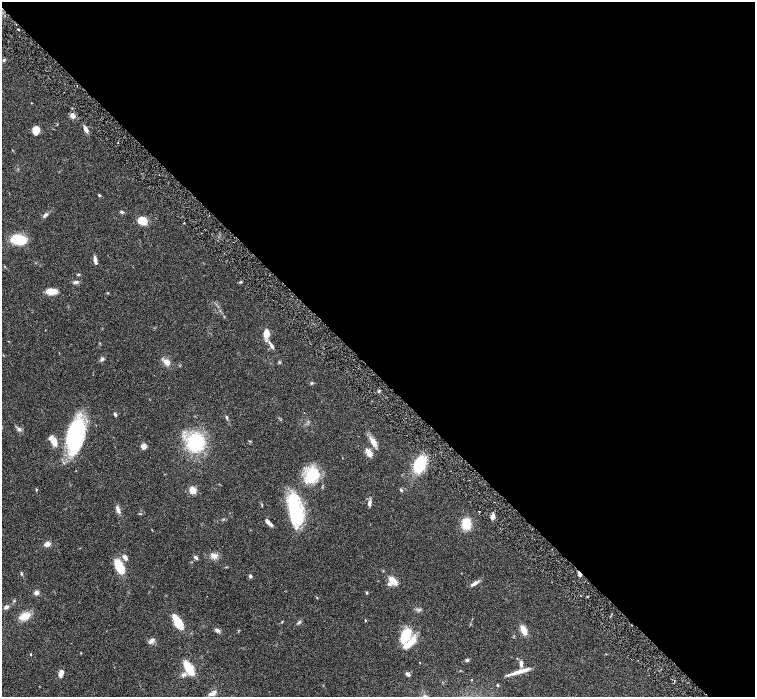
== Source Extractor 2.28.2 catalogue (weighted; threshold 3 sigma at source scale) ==
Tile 8 of 4 x 4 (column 4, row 2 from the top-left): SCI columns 4521-6026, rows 3085-4474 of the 6028 x 6026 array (HDU 1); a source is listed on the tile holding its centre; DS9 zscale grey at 2 x 2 block average (1 PNG px = mean of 2 x 2 image px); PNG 757 x 699 px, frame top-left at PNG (2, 2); no overlay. Shown black and unused: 54% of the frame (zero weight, under 3 of 6 exposures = <1% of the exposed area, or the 3 px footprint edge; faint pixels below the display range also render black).
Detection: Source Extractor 2.28.2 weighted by HDU 2 'WHT'; one run over the whole footprint, this tile lists its part. Background 0.0806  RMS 0.0041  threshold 0.0169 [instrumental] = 3 sigma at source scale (4.09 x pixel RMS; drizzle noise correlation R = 1.36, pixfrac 0.8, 0.05/0.05 arcsec/px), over >= 5 px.
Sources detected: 93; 3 inside a brighter object's white glare — not listed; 6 inside a brighter listed object's ellipse — not listed separately; the other 84 listed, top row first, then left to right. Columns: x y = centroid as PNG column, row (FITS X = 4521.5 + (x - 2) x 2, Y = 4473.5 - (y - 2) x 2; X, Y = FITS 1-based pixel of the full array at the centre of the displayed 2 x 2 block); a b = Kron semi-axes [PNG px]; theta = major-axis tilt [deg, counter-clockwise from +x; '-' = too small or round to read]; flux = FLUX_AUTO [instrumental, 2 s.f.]
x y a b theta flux
18 29 2 2 - 0.69
4 60 4 3 - 1.2
72 116 6 5 - 3.4
86 129 7 4 -69 4.3
36 130 6 5 - 15
99 195 3 3 - 1.2
121 212 5 3 - 1.2
45 214 8 3 29 2
142 221 7 6 - 17
184 223 2 2 - 0.63
19 239 15 9 -13 26
95 260 7 4 -78 3.1
78 274 4 3 - 0.82
75 282 5 4 - 1.9
240 282 4 3 - 0.98
51 291 8 4 -1 16
266 333 9 6 89 10
272 346 9 4 -55 3.1
102 359 5 4 - 1.6
167 362 6 5 - 7.5
279 362 3 2 - 0.66
312 383 4 3 - 0.86
379 391 4 2 - 1
115 414 5 3 - 1.2
227 417 5 3 - 1.2
19 429 4 4 - 2.6
75 435 29 14 78 110
54 441 8 5 -70 11
250 441 3 2 - 0.56
195 442 15 14 - 61
373 442 14 6 -54 6.6
143 446 6 6 - 3.9
369 453 9 5 -56 6.8
419 464 16 10 68 35
312 475 22 14 46 25
36 489 3 2 - 0.84
192 490 5 5 - 9.1
401 490 4 3 - 1.2
369 503 8 4 71 2.7
262 505 4 2 - 0.65
118 510 10 4 -68 3.8
296 511 43 12 -68 42
479 512 2 2 - 0.45
140 514 4 2 - 0.56
493 516 6 4 83 4
268 522 7 4 -44 2.8
466 524 8 7 - 23
47 544 7 5 13 3.7
214 556 7 6 - 4.9
125 557 7 4 -54 3.5
195 557 5 3 - 2.4
119 567 16 8 -62 17
21 573 4 3 - 1
580 574 6 3 -51 3.1
250 576 4 3 - 1.7
393 581 10 6 -43 8.5
475 583 11 3 31 4.1
36 593 6 5 - 2.7
367 593 4 3 - 0.75
587 596 3 2 - 0.56
317 597 3 2 - 0.55
6 607 5 4 - 2.1
25 616 13 8 22 10
365 620 3 2 - 0.6
282 621 3 2 - 0.51
178 622 9 4 -58 41
299 622 5 3 - 1.5
217 630 6 5 - 2.4
523 630 10 5 -65 9.5
406 635 10 6 62 37
151 641 8 5 45 3
407 645 14 7 30 10
31 654 3 2 - 0.56
467 660 4 4 - 1.5
420 663 2 2 - 0.33
521 664 6 3 -88 4
189 668 10 4 -60 33
519 672 23 4 16 9.2
61 673 8 4 76 4.7
408 674 7 4 -44 1.9
184 675 7 5 29 2.6
472 680 2 2 - 0.39
498 685 4 3 - 0.8
212 694 9 5 11 3.6
Overlapping masked pixels (flux is a lower limit): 1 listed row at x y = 580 574